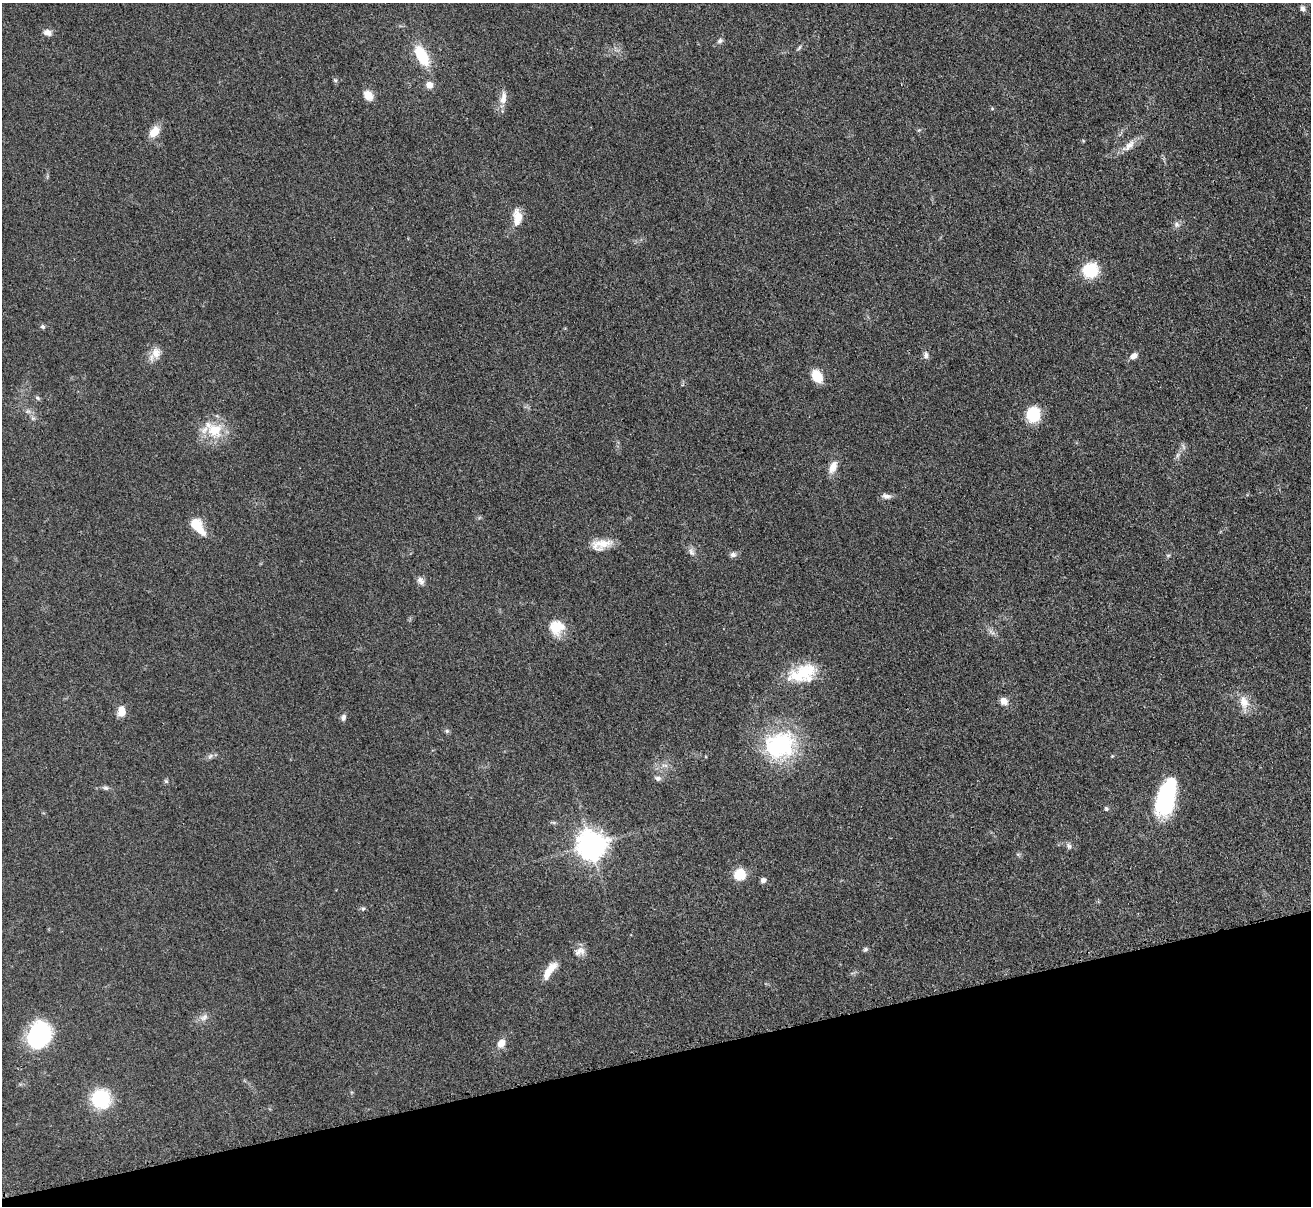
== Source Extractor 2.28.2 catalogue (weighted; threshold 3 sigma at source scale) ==
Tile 14 of 4 x 4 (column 2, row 4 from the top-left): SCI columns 1323-2631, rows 278-1481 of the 5263 x 5247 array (HDU 1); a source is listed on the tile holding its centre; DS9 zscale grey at full resolution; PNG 1313 x 1208 px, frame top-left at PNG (2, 3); no overlay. Shown black and unused: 13% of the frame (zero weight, under 3 of 4 exposures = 2% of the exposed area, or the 3 px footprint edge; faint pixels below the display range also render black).
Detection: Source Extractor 2.28.2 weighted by HDU 2 'WHT'; one run over the whole footprint, this tile lists its part. Background 0.0543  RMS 0.0056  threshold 0.0253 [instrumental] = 3 sigma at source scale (4.5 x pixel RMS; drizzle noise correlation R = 1.50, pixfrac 1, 0.05/0.05 arcsec/px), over >= 5 px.
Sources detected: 63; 2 inside a brighter listed object's ellipse — not listed separately; the other 61 listed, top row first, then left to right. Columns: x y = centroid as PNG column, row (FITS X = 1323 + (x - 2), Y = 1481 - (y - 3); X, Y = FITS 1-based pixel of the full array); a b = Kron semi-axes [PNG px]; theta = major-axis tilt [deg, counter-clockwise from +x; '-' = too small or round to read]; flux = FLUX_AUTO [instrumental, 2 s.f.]
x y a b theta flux
1303 8 7 6 - 1.9
48 33 9 7 -12 3.3
720 41 8 6 33 1.5
799 47 10 2 55 0.89
422 55 24 12 -62 18
335 80 6 5 - 0.9
429 85 7 7 - 4.5
368 95 9 8 - 7.5
503 98 20 9 82 4.9
154 132 13 9 54 7.8
1129 145 22 8 46 5.3
517 217 22 11 -90 7.6
1177 224 8 8 - 1.9
1090 270 14 13 - 22
43 327 6 5 - 1.1
156 353 16 12 71 5.7
926 355 11 7 86 2
1134 356 9 6 31 3.1
817 376 11 8 -59 13
37 398 7 5 -28 0.98
1033 414 13 12 - 24
33 418 6 5 - 1.1
214 430 24 21 -36 17
1183 447 10 3 -69 0.99
1177 455 7 4 88 1.2
833 467 19 9 67 5.2
886 496 12 7 -10 2.5
196 525 13 10 -52 12
601 544 26 12 12 8.9
691 552 12 7 -65 2.4
733 555 8 7 - 2
1168 555 6 4 -18 0.65
421 581 12 8 -57 2.6
557 627 17 17 - 12
991 632 12 3 -41 1.6
800 674 44 19 25 23
1004 701 9 8 - 3.8
1244 702 18 12 -73 7.4
121 711 11 7 89 7
343 717 8 6 69 1.8
447 731 6 5 - 0.96
780 745 39 33 20 57
210 756 8 5 45 1.5
665 765 11 5 -3 2.1
658 778 9 6 -17 1.8
166 781 6 5 - 0.89
105 788 8 6 -16 1.4
1166 797 38 16 75 56
1106 809 5 5 - 1
591 845 9 9 - 780
1069 846 9 6 -80 1.5
739 874 13 12 - 11
763 880 7 5 35 2
363 909 6 6 - 1.1
865 949 7 5 48 1
579 951 16 11 24 4.3
550 970 27 9 55 8.1
204 1017 13 7 34 2.9
38 1035 24 19 56 61
501 1043 10 8 62 5
101 1099 17 16 - 34